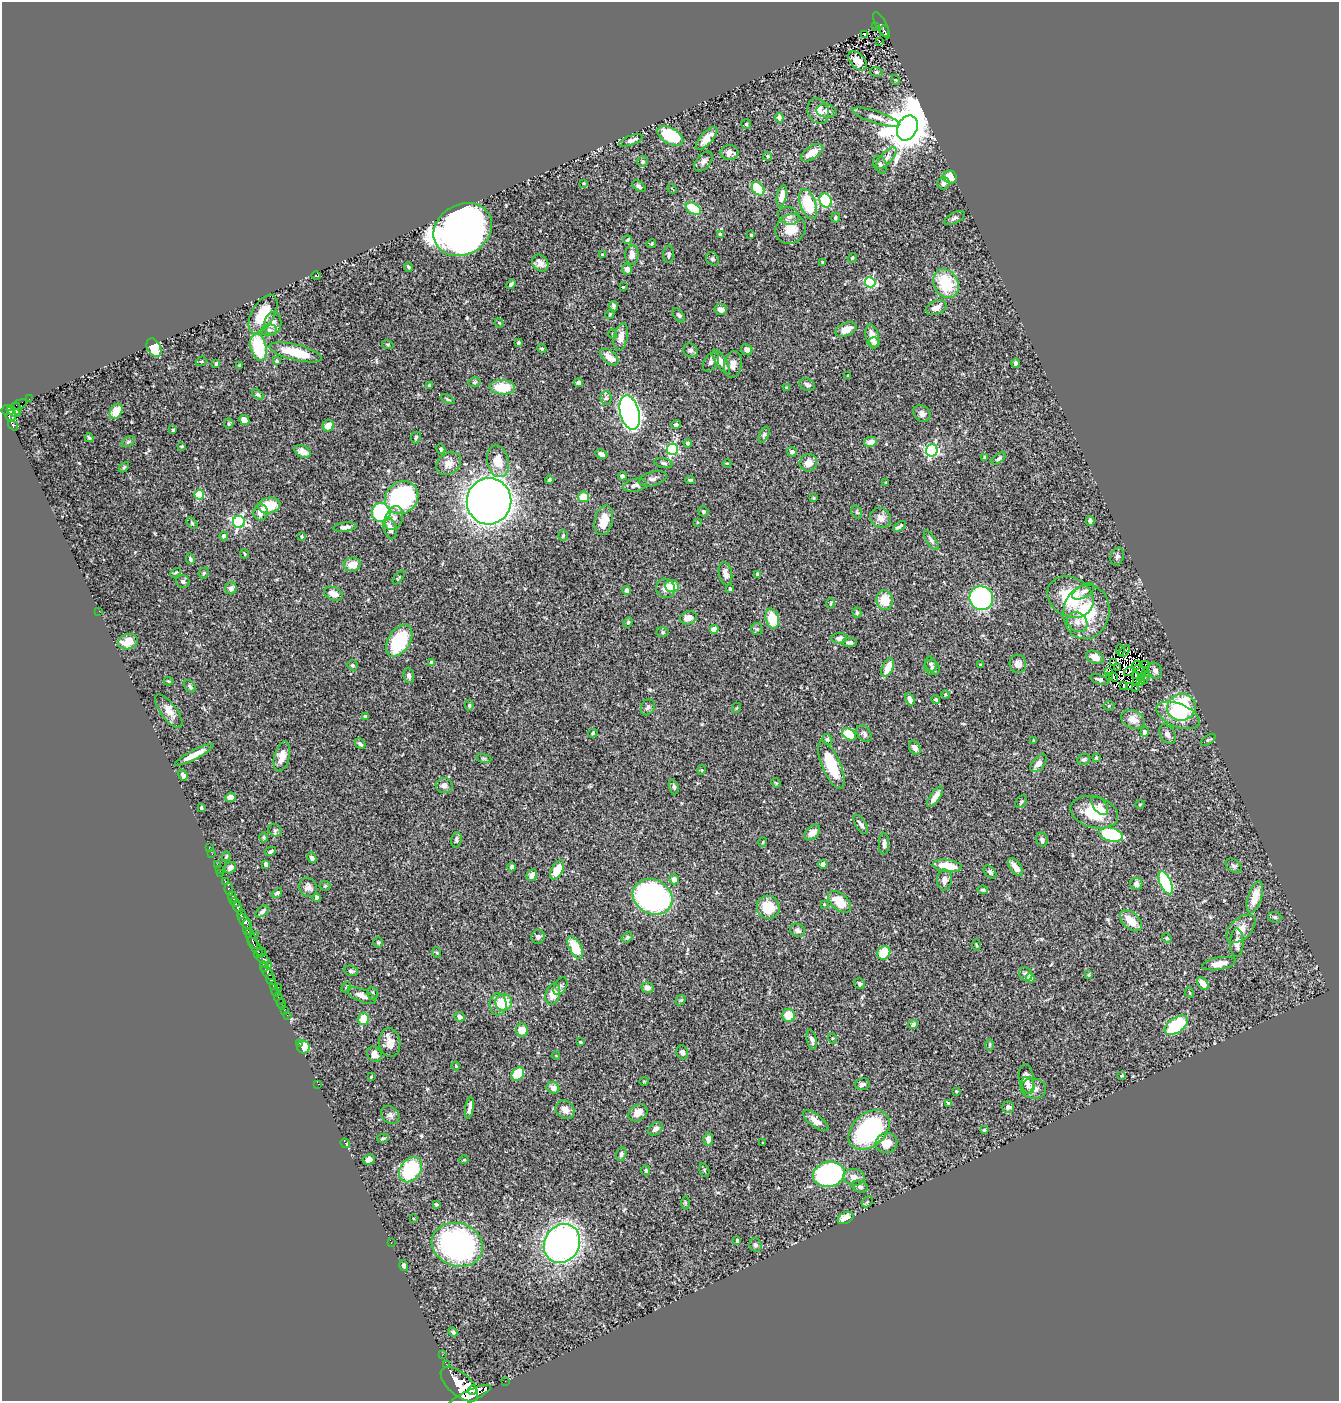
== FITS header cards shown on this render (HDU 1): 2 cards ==
NAXIS1  =                 1337
NAXIS2  =                 1399

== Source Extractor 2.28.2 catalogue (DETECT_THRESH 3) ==
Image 1337 x 1399 px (HDU 1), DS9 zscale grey, 1 PNG px = 1 image px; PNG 1341 x 1403 px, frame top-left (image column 1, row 1399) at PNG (2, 2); each listed source drawn as its Kron ellipse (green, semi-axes under 4 px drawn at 4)
Background 0.577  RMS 0.023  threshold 0.0684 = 3 sigma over >= 5 px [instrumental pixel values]
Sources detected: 443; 4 with non-positive FLUX_AUTO (blend fragments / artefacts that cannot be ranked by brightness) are neither listed nor drawn; the other 439 listed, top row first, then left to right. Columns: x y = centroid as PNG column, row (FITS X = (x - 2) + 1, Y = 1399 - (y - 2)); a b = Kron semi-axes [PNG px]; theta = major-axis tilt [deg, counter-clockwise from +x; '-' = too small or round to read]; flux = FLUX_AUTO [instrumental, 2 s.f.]
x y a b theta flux
881 25 14 5 -62 120
876 26 4 3 - 14
885 31 6 3 -70 78
865 35 4 3 - 1.1
879 41 3 2 - 1.9
857 61 11 7 -47 15
876 72 6 5 - 3
896 80 5 3 - 1.1
818 111 13 10 -70 16
826 111 10 7 -9 6.9
779 117 5 4 - 4.8
876 117 24 6 -18 12
746 124 5 5 - 2.1
907 128 13 9 65 6500
670 136 14 8 -30 90
706 138 14 6 47 14
631 140 12 4 19 7.4
730 153 9 7 0 8.9
812 153 12 6 33 22
768 156 4 4 - 3.2
886 158 13 6 48 8.5
643 161 5 5 - 2.9
703 161 11 7 50 6.3
880 165 9 6 -65 5
950 177 7 6 - 26
584 183 3 3 - 1.3
943 183 6 6 - 5.5
639 186 7 4 -38 4.2
672 189 5 2 - 1
758 189 7 5 -49 87
782 196 11 5 79 15
826 201 7 6 - 80
808 204 16 7 -71 62
693 209 8 5 -31 62
789 216 11 8 -22 7.7
835 218 5 4 - 2.9
954 218 11 5 28 4.4
790 229 15 14 - 27
463 230 31 25 30 1300
721 234 4 4 - 7.2
751 235 3 3 - 2.1
628 240 4 3 - 2
651 244 5 3 - 1.6
669 254 8 5 88 3.8
602 255 3 3 - 1.5
632 255 10 6 89 9.6
852 258 5 3 - 1.5
712 259 7 6 - 3
822 262 3 3 - 1.8
540 263 9 7 -48 8.7
408 267 5 4 - 3.2
627 269 5 5 - 8.1
316 276 5 3 - 1.3
870 282 5 5 - 140
946 283 15 12 -64 72
511 284 5 4 - 3.7
623 287 2 2 - 1.2
613 306 5 3 - 3.4
936 308 10 7 23 10
721 309 6 5 - 7
263 314 21 11 60 49
610 314 5 4 - 1.6
679 315 8 5 -52 3
273 323 11 8 82 10
499 323 4 3 - 1.6
269 330 8 5 10 4.2
846 330 11 6 23 20
613 334 5 3 - 1.2
621 337 14 7 78 12
872 337 12 6 -80 16
874 342 5 5 - 5.5
518 343 4 3 - 2.1
388 345 6 4 -17 1.8
258 347 14 8 -77 84
154 348 10 6 -62 39
542 349 5 4 - 2.8
690 350 7 6 - 3.7
747 350 6 5 - 7.2
296 352 27 7 -14 45
609 357 11 6 -39 15
201 361 6 4 20 2.1
276 361 4 3 - 1.8
711 362 10 6 58 4.7
721 362 13 5 -57 12
216 363 3 3 - 2.9
1016 363 5 4 - 2.9
240 365 3 2 - 1.2
733 365 13 8 81 10
848 376 3 2 - 1.7
475 382 6 4 17 2.5
579 383 4 4 - 6.6
807 385 8 6 -24 4.4
429 386 3 3 - 1.9
502 387 12 7 -3 46
786 388 4 3 - 1.5
258 395 6 4 -32 2.8
606 398 7 5 85 3.1
29 399 2 2 - 7.3
448 399 7 3 -24 2.2
18 405 8 4 23 55
17 409 6 4 -69 230
8 410 7 5 11 490
116 411 8 6 62 18
14 412 8 3 -29 250
630 413 17 9 -75 780
922 414 9 7 -39 6.7
11 416 6 5 - 350
244 420 5 4 - 13
229 424 5 4 - 2.1
13 425 6 4 -51 170
676 425 5 4 - 3.4
328 426 6 5 - 18
173 430 4 3 - 2
764 435 8 4 64 3.4
416 437 6 4 65 2.9
89 438 4 3 - 2.4
128 442 7 4 29 2.5
870 442 6 5 - 11
688 443 4 4 - 4
182 446 3 3 - 1.7
441 449 5 4 - 2.4
672 449 6 5 - 210
932 450 6 6 - 240
303 452 8 6 -28 10
792 452 5 4 - 5.9
601 454 6 4 -27 4.8
985 457 4 3 - 2.9
999 458 8 4 34 3.9
498 461 16 11 -78 27
664 463 9 5 -11 3.6
727 463 4 3 - 1.1
808 463 9 8 - 14
449 464 13 10 36 14
124 467 6 3 46 1.9
622 476 4 3 - 4.7
653 479 14 7 16 6.4
549 480 4 3 - 2.7
690 480 5 3 - 2.1
886 482 3 2 - 1.2
635 485 12 6 11 7.1
199 495 5 5 - 68
583 497 6 5 - 22
402 498 17 15 44 200
813 498 3 3 - 1.6
489 501 23 22 - 2100
269 505 11 8 11 45
703 511 5 4 - 2.8
260 512 8 7 - 13
381 512 9 9 - 160
857 512 7 5 -59 2.1
394 518 12 8 67 9.3
881 518 11 9 -38 11
604 520 15 9 77 23
1090 521 4 4 - 4.3
239 522 6 6 - 280
697 522 4 2 - 0.95
192 523 7 4 -46 2.2
899 526 7 3 35 3.9
345 527 11 4 7 7.2
390 528 11 6 -75 12
563 535 5 4 - 1.8
224 536 4 4 - 6.6
302 537 3 3 - 2.1
931 540 11 4 -56 4.1
244 554 4 3 - 1.7
1117 557 9 6 75 4.4
190 559 5 4 - 3.6
352 565 8 7 - 17
175 573 5 3 - 1.6
204 573 6 5 - 2.3
725 574 12 6 -79 7.9
757 574 4 3 - 5.3
399 577 8 3 51 1.7
183 581 7 6 - 4.5
672 586 7 6 - 21
231 588 6 5 - 6.9
666 588 10 9 - 11
730 589 4 3 - 2.3
627 590 4 3 - 4.6
1083 591 12 6 30 6.5
333 594 10 6 -21 13
1070 597 24 19 -31 80
981 598 12 11 - 240
885 600 10 8 -78 32
831 603 5 2 - 1.4
99 611 2 2 - 3.6
1086 612 27 23 78 82
857 613 5 4 - 2.4
689 618 8 6 18 13
772 618 10 6 -75 39
628 622 5 4 - 1.9
1077 622 11 9 -42 11
714 629 4 4 - 33
757 629 6 6 - 2.8
662 632 6 5 - 2.9
839 638 8 5 6 6.2
399 641 18 11 58 97
128 642 10 7 18 23
850 642 7 4 0 3.5
1120 650 5 3 - 12
1124 651 7 2 50 3.3
1095 657 9 6 -23 16
431 663 4 4 - 12
1113 663 3 3 - 1.3
931 664 7 5 -73 3.2
1018 664 9 8 - 9.3
1146 664 3 3 - 350
353 665 5 5 - 2.3
981 665 3 3 - 1.6
1136 665 5 2 - 0.78
888 668 10 5 64 24
932 668 8 7 - 4.5
1118 668 3 2 - 3
1108 671 3 3 - 8.5
1140 671 7 2 -43 0.63
1155 671 8 6 -63 5.2
1129 672 5 3 - 5
1145 672 3 2 - 1.7
1135 675 3 2 - 3.2
409 676 7 5 -82 5.7
1109 677 2 2 - 2.6
1114 677 5 3 - 3.7
1142 677 3 2 - 0.77
1145 678 6 2 73 1.3
1099 680 9 4 -19 4.4
168 681 5 4 - 1.7
1137 682 3 2 - 1.4
1141 682 4 2 - 1.5
1123 685 3 2 - 1
190 686 7 5 -54 3.5
1130 686 2 2 - 1
1135 688 2 2 - 0.79
945 694 4 4 - 2.3
910 699 6 4 -61 9.9
936 700 4 4 - 2.7
469 705 5 4 - 2
1109 706 5 5 - 2
648 707 8 6 59 4.5
1181 707 14 13 - 120
736 708 5 3 - 1.3
169 711 20 8 -53 15
1178 715 23 11 -22 43
365 716 4 3 - 5.2
1133 719 12 8 -24 16
1144 732 5 4 - 4.9
593 733 5 4 - 2
849 734 7 5 -34 47
864 734 9 6 -54 5.6
1167 734 10 7 -57 6.3
827 739 6 5 - 2.5
1208 740 8 4 34 2.3
1034 741 3 3 - 2
360 744 6 4 -47 3.9
915 748 7 5 -61 6.7
194 755 21 4 28 16
282 757 15 7 75 19
484 758 8 3 -9 2
1096 758 4 3 - 2
1084 759 6 5 - 3.2
1039 763 10 6 47 11
831 765 25 9 -66 60
702 770 5 3 - 1.5
183 775 6 4 -66 3.7
776 783 5 4 - 1.5
444 785 8 7 - 7.3
674 787 7 4 -73 3
230 797 5 4 - 9.6
935 797 12 5 55 14
1021 802 7 5 54 2.9
1140 804 4 3 - 1.3
1100 806 11 6 -54 7.3
201 808 3 3 - 2.2
1094 812 24 15 -15 54
861 824 11 5 -57 7
275 830 7 6 - 3.8
812 832 9 6 45 11
1111 835 12 6 -14 130
264 837 5 4 - 2.3
456 840 8 5 79 3.7
1042 840 7 5 -75 4.5
763 842 4 3 - 1.2
884 844 11 5 90 5.7
209 848 2 2 - 3.2
270 852 5 3 - 3.3
212 854 2 2 - 7.3
226 856 5 4 - 2
312 858 5 4 - 5.6
266 864 4 4 - 12
823 864 4 4 - 7.7
217 865 3 2 - 11
947 866 14 6 -7 39
1234 866 9 6 -37 3.9
512 867 4 3 - 3.6
1015 867 10 5 -54 13
230 868 6 5 - 7.2
219 869 2 2 - 6.2
557 870 10 5 60 31
990 872 8 5 -45 3.7
221 873 2 2 - 15
532 875 6 5 - 8.2
674 879 5 5 - 7.2
944 880 10 7 88 8.9
225 882 3 3 - 60
1166 883 12 6 -67 150
1136 884 6 6 - 6.8
325 886 5 5 - 1.8
308 887 10 8 -62 8.3
229 889 6 3 -81 160
983 890 5 3 - 2.2
277 893 6 4 40 3.6
232 897 5 3 - 340
653 897 20 17 -28 420
1255 897 16 7 73 26
316 898 4 3 - 3.9
235 902 5 3 - 440
839 902 13 8 -43 33
824 904 4 4 - 1.4
238 907 4 4 - 520
768 907 12 11 - 37
262 911 8 4 36 3.9
241 914 5 3 - 450
1275 917 6 5 - 3.1
245 921 9 5 -51 1200
1131 921 13 8 -44 26
247 927 8 2 -87 410
1241 929 17 10 43 16
797 930 8 6 -27 6.1
255 934 3 2 - 81
538 937 7 6 - 4.5
627 937 6 4 39 2.6
1167 938 5 4 - 1.9
252 939 11 4 -67 380
378 942 5 4 - 1.9
1237 943 14 6 89 12
976 945 5 3 - 1.4
255 946 11 4 -53 240
575 948 12 6 -62 45
260 953 6 4 31 140
437 953 5 3 - 1.3
884 953 7 6 - 36
263 959 6 3 -17 280
1219 964 17 6 10 15
268 965 3 2 - 69
264 967 5 3 - 240
351 971 7 5 -19 3.6
268 973 8 3 -51 640
1026 974 7 6 - 4.7
1089 975 4 3 - 1.9
1030 978 5 4 - 16
271 979 6 4 -50 440
859 983 6 5 - 2.5
1203 983 7 4 -52 12
273 985 3 3 - 140
560 986 9 6 59 3.9
278 987 2 2 - 35
346 987 5 4 - 2.3
647 988 6 5 - 7.3
276 992 5 2 - 36
372 993 7 5 -72 3.1
1190 993 5 3 - 1.3
553 994 11 7 74 20
361 995 15 6 -23 11
279 999 7 3 -64 20
681 1000 6 4 42 2.1
504 1002 8 8 - 35
281 1004 6 2 -71 19
498 1004 11 8 87 12
284 1010 2 2 - 8.2
287 1015 2 2 - 13
789 1015 6 6 - 26
460 1017 5 5 - 5.6
363 1019 6 5 - 28
913 1024 5 4 - 3.5
1176 1025 13 7 36 100
522 1030 7 6 - 16
832 1038 5 3 - 1.5
812 1040 10 5 -77 5.6
580 1042 3 2 - 1.8
299 1043 3 2 - 9.1
390 1043 14 10 -83 15
990 1045 5 3 - 1.7
303 1047 6 6 - 27
682 1052 7 5 -69 4.2
374 1054 8 7 - 10
556 1056 4 2 - 1.1
456 1066 4 3 - 1.1
518 1074 7 5 49 38
1122 1076 4 3 - 2.5
371 1077 3 3 - 1.2
1026 1079 15 7 -83 11
644 1081 4 3 - 1.2
318 1084 2 2 - 100
862 1084 7 6 - 5.3
1028 1085 9 6 -68 5.9
553 1088 6 5 - 6.3
1033 1089 13 10 -7 13
956 1091 3 2 - 1.3
948 1103 4 3 - 1.9
1008 1107 6 5 - 5.4
469 1108 10 3 80 6.6
565 1110 10 8 -41 12
638 1113 10 7 34 14
390 1115 10 8 -42 5.1
816 1121 15 6 -38 13
656 1129 8 5 38 5.8
869 1130 23 16 42 190
984 1130 4 3 - 2.9
383 1138 6 4 11 2.3
708 1139 7 4 84 7.3
345 1143 5 3 - 9.1
762 1143 3 2 - 1
886 1143 11 10 - 22
621 1154 7 5 73 3.4
369 1159 6 5 - 7.7
464 1160 5 3 - 1.2
410 1170 14 10 55 100
646 1170 5 4 - 2.7
704 1170 7 4 -74 2
829 1174 16 12 12 290
854 1177 11 8 -7 15
860 1187 8 6 -24 4.4
867 1202 6 4 45 2.6
685 1203 6 4 -89 2.1
436 1204 3 3 - 1.7
413 1218 3 2 - 1.1
846 1218 8 5 28 25
737 1240 4 3 - 2.1
391 1243 2 2 - 3.8
562 1243 20 17 59 690
457 1245 26 21 -18 340
755 1245 7 6 - 4
404 1265 6 4 -73 3.5
453 1332 5 3 - 2.9
442 1355 2 2 - 9.6
446 1364 2 2 - 8.8
505 1381 2 2 - 7.4
459 1384 23 11 -41 5800
472 1390 5 4 - 650
469 1396 23 6 25 4200
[4 non-positive-flux detections neither listed nor drawn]